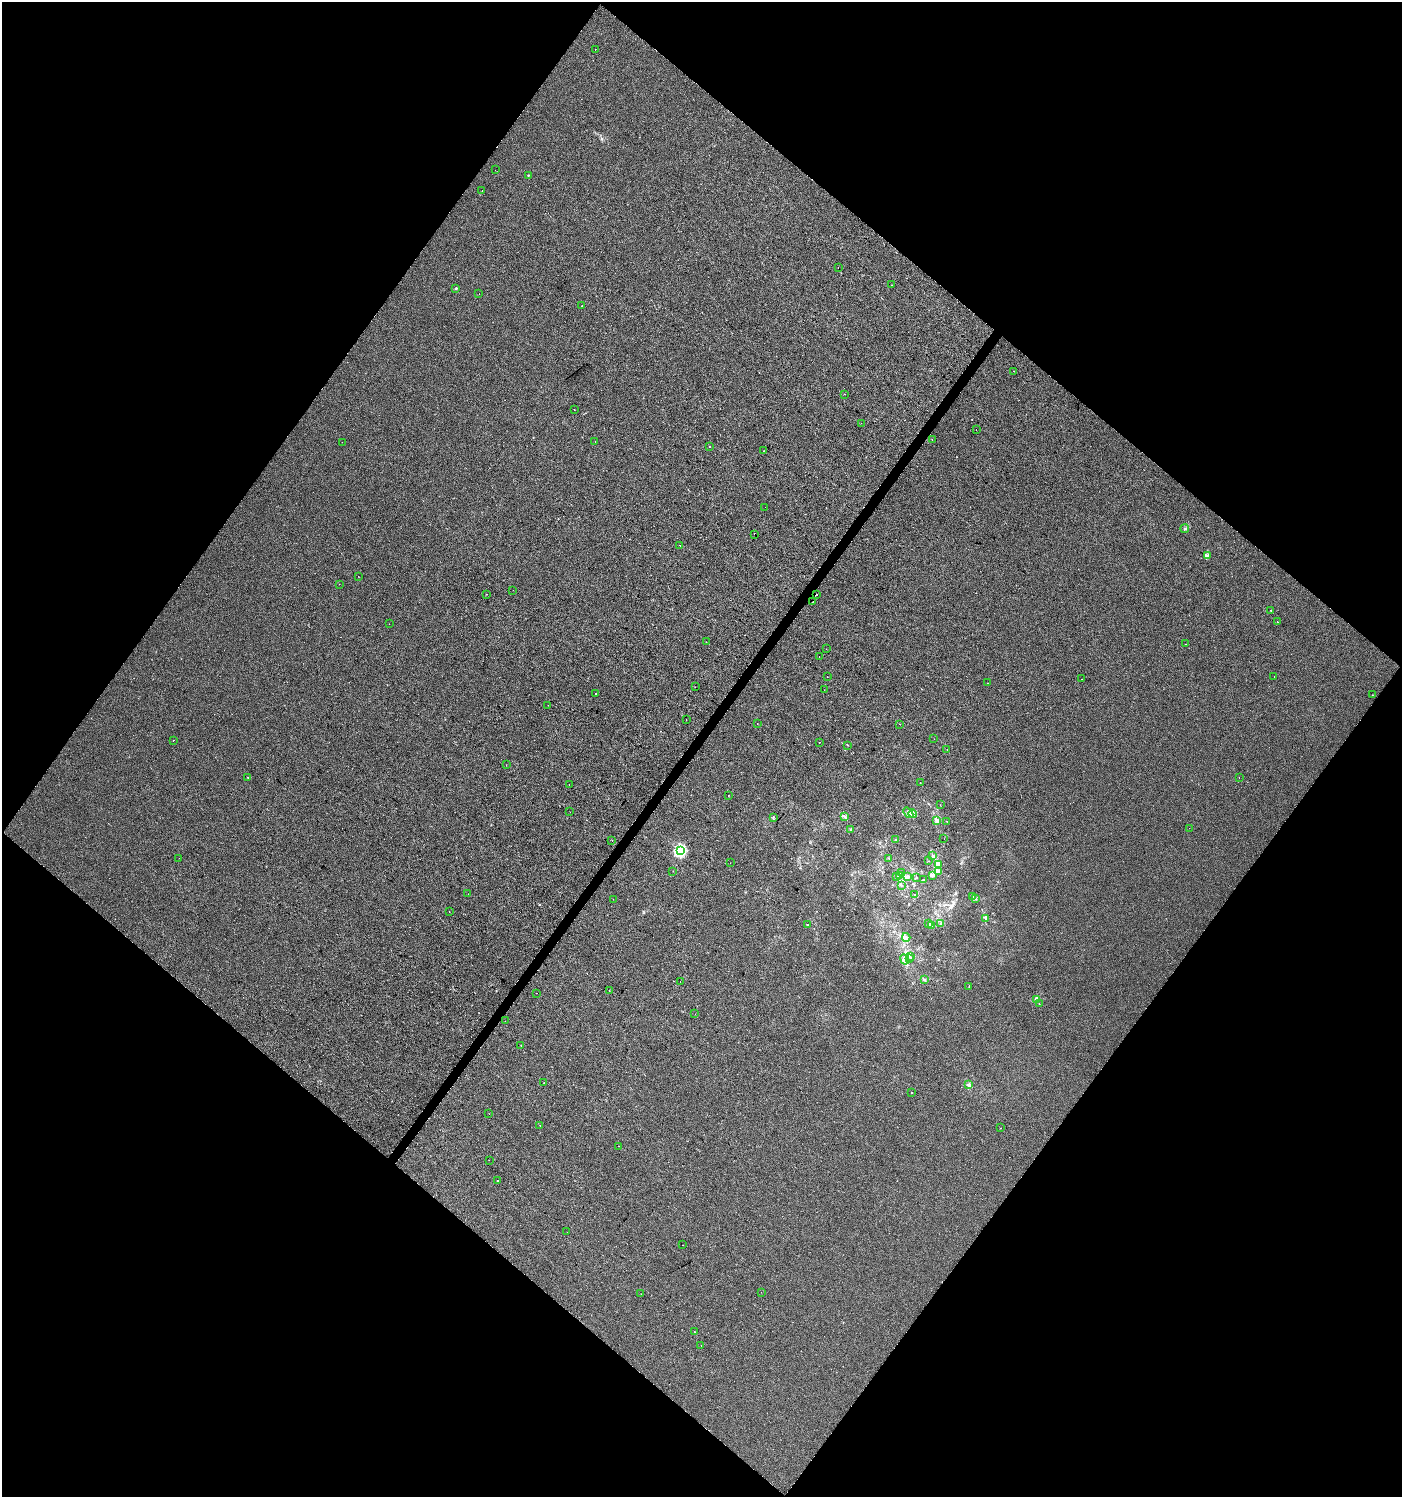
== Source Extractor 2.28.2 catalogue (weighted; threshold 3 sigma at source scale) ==
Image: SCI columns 243-5840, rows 1-5978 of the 6017 x 5983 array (HDU 1 of 3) = the unmasked area's bounding box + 8 px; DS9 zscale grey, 4 x 4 block average (1 PNG px = mean of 4 x 4 image px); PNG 1404 x 1499 px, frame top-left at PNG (2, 2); each listed source drawn as its Kron ellipse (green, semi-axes under 4 px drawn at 4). Shown black and unused: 50% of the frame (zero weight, under 2 of 3 exposures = <1% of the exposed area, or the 3 px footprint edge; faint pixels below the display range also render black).
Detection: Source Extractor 2.28.2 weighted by HDU 2 'WHT'. Background 3.98e-04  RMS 0.0042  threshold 0.0188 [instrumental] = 3 sigma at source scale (4.5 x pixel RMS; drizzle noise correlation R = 1.50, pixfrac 1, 0.0396/0.0396 arcsec/px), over >= 5 px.
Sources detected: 144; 11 cosmic-ray / hot-pixel residue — neither listed nor drawn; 1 coinciding with a brighter row at this scale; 2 inside a brighter listed object's ellipse — not listed separately; the other 130 listed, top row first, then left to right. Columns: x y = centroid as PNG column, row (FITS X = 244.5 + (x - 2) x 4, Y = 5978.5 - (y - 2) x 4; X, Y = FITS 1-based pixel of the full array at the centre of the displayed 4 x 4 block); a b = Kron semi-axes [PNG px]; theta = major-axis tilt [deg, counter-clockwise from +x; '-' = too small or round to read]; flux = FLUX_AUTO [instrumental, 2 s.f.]
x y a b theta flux
595 50 2 2 - 2.9
495 170 2 2 - 0.75
528 175 2 2 - 1.6
482 190 2 2 - 0.59
838 268 2 2 - 34
892 285 2 2 - 0.76
456 288 2 2 - 8.3
479 294 2 2 - 0.63
582 306 2 2 - 0.64
1014 371 2 2 - 0.92
844 394 2 2 - 0.6
574 410 2 2 - 1.2
861 423 2 2 - 0.52
976 430 2 2 - 0.53
932 439 2 2 - 0.62
595 441 2 2 - 0.45
342 442 2 2 - 0.68
710 446 2 2 - 1.5
763 451 2 2 - 0.54
765 507 2 2 - 0.36
1185 528 4 2 - 3.5
754 534 2 2 - 0.63
680 545 2 2 - 4.5
1207 555 2 2 - 1.4
358 576 2 2 - 0.51
339 584 2 2 - 1.3
513 590 2 2 - 1.2
486 594 2 2 - 1.5
816 595 2 2 - 3.4
813 602 2 2 - 0.49
1271 610 2 2 - 2.9
1277 622 2 2 - 1.6
389 624 2 2 - 0.59
706 642 2 2 - 1.3
1185 644 2 2 - 0.56
826 649 2 2 - 0.58
819 656 2 2 - 0.68
827 677 2 2 - 0.47
1274 677 2 2 - 0.65
1081 679 2 2 - 2.1
987 683 2 2 - 0.44
695 687 2 2 - 3.2
824 690 2 2 - 0.48
596 694 2 2 - 3.4
1372 695 2 2 - 0.55
548 705 2 2 - 1
686 720 2 2 - 0.49
757 724 2 2 - 0.91
899 724 2 2 - 1.5
934 739 2 2 - 0.7
173 740 2 2 - 0.6
819 742 2 2 - 0.93
847 745 2 2 - 0.99
947 750 2 2 - 1.1
506 765 2 2 - 0.37
247 777 2 2 - 0.66
1239 777 2 2 - 1.1
920 783 2 2 - 0.5
569 785 2 2 - 1.4
728 795 2 2 - 1.9
940 805 2 2 - 0.93
570 812 2 2 - 0.51
908 813 6 4 -50 9.1
913 814 4 3 - 16
773 817 3 2 - 1.9
844 817 2 2 - 0.96
937 820 4 2 - 4.6
946 821 2 2 - 0.66
1189 828 2 2 - 0.45
851 830 3 2 - 2.4
944 839 2 2 - 0.38
612 840 2 2 - 0.56
896 840 3 2 - 2.6
680 851 2 2 - 230
932 856 3 2 - 2
179 858 2 2 - 0.82
889 858 2 2 - 1.2
928 861 2 2 - 0.6
730 863 2 2 - 2.2
939 864 2 2 - 1.8
673 871 2 2 - 1.6
939 871 2 2 - 1.4
902 873 2 2 - 0.54
896 876 2 2 - 0.83
900 876 2 2 - 0.8
933 876 4 3 - 5
907 877 4 3 - 4.3
916 878 2 2 - 1
923 879 2 2 - 1.3
901 885 2 2 - 1.1
468 894 2 2 - 0.65
915 895 2 2 - 1.2
973 897 2 2 - 0.98
613 899 2 2 - 0.48
976 899 3 2 - 1.9
449 911 2 2 - 2.9
985 918 3 2 - 3.2
929 923 2 2 - 3.1
941 924 4 2 - 3
807 925 2 2 - 1.5
932 925 3 2 - 12
906 937 4 3 - 5.8
910 957 2 2 - 0.55
905 959 5 3 - 17
910 959 2 2 - 1.2
925 980 3 2 - 2
680 982 2 2 - 0.39
969 986 2 2 - 0.97
609 991 2 2 - 0.8
537 993 2 2 - 0.35
1037 999 2 2 - 43
1039 1004 2 2 - 0.67
695 1014 2 2 - 0.64
505 1021 2 2 - 0.78
521 1046 2 2 - 0.56
544 1082 2 2 - 0.71
968 1085 2 2 - 1.9
912 1093 2 2 - 2.3
489 1114 2 2 - 0.78
540 1126 2 2 - 3.9
1001 1128 2 2 - 2.2
618 1146 2 2 - 0.78
489 1160 2 2 - 0.53
498 1180 2 2 - 3.2
567 1232 2 2 - 0.91
683 1245 2 2 - 0.73
761 1292 2 2 - 0.63
641 1294 2 2 - 1.4
694 1332 2 2 - 8.7
701 1346 2 2 - 1.7
Diffuse or blended objects may show on this block-average render without a row.